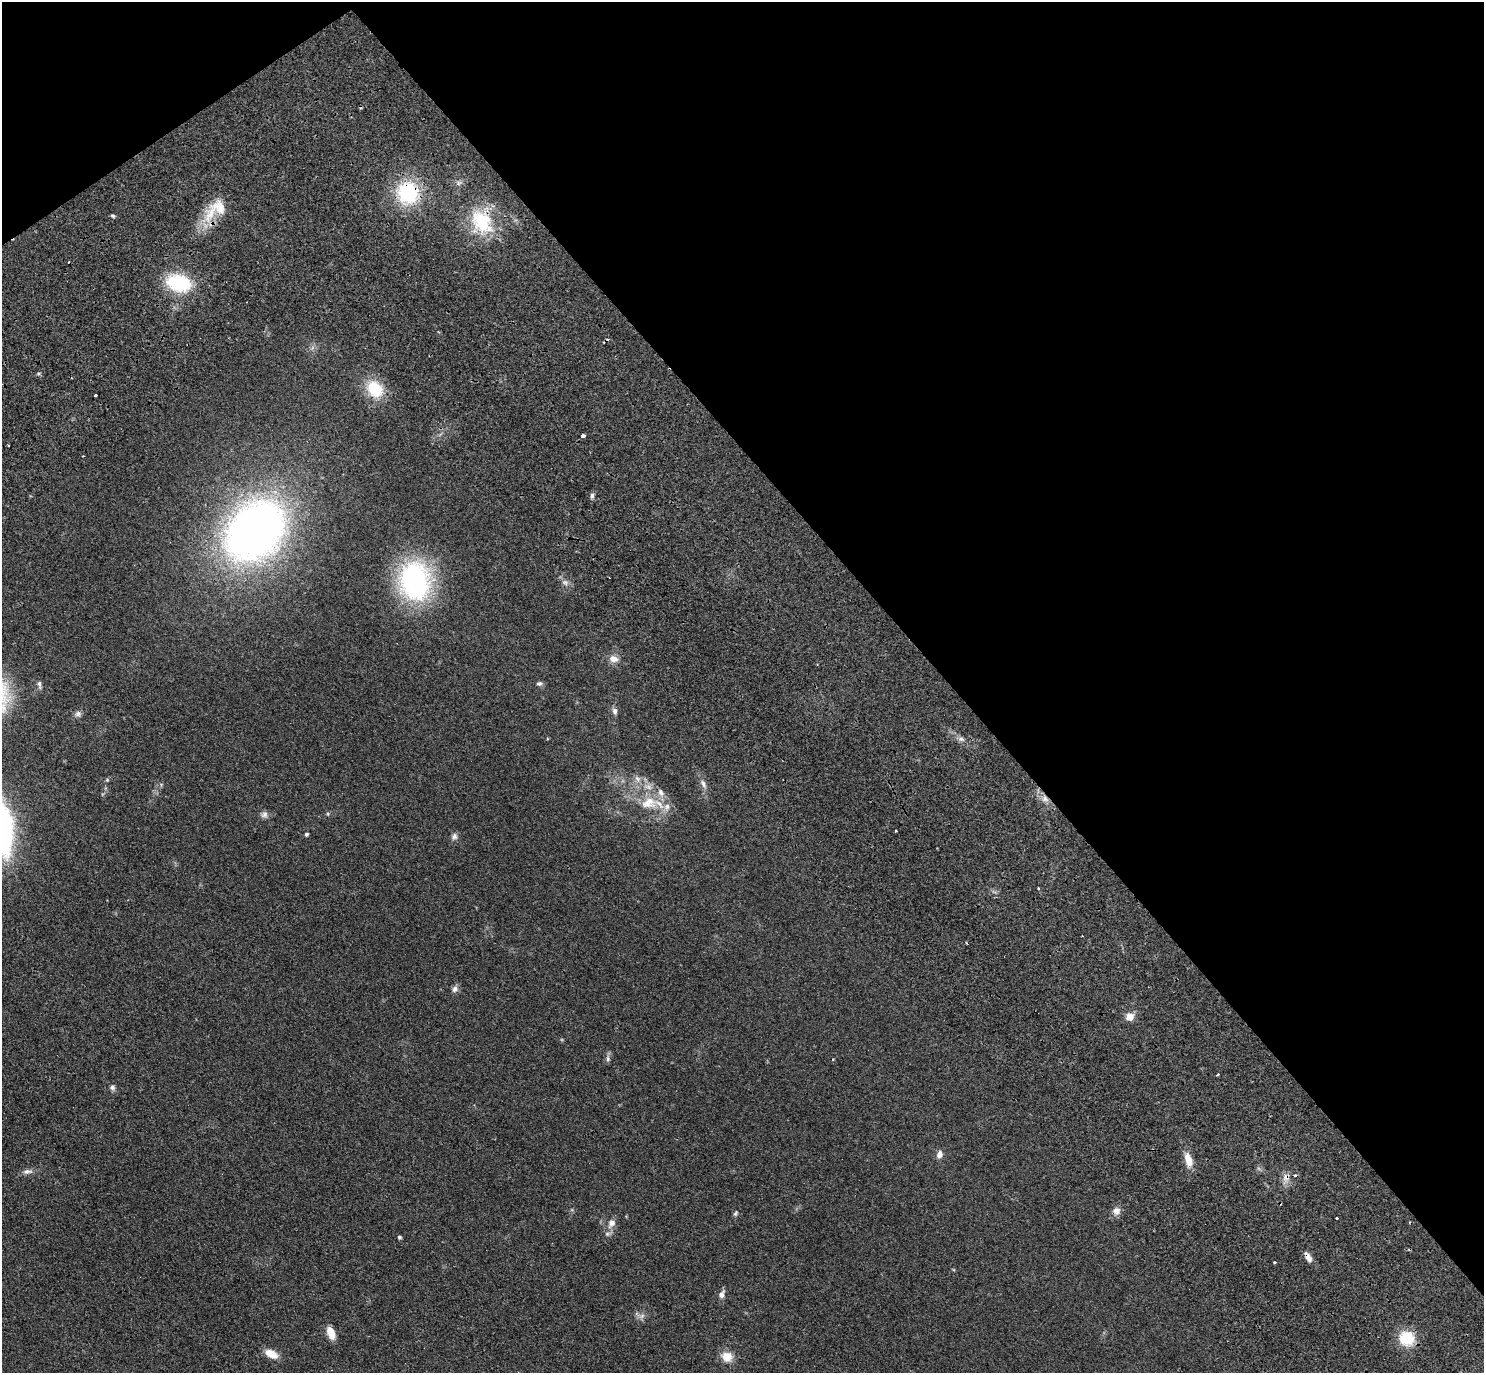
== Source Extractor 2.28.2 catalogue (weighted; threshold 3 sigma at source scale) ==
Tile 3 of 4 x 4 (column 3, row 1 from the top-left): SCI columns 3158-4639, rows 4577-5947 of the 6271 x 6268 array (HDU 1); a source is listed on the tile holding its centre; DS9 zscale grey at full resolution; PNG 1486 x 1375 px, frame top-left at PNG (2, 2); no overlay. Shown black and unused: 38% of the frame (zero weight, under 2 of 3 exposures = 11% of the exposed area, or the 3 px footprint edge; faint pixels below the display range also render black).
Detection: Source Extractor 2.28.2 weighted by HDU 2 'WHT'; one run over the whole footprint, this tile lists its part. Background 0.0948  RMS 0.0088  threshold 0.0396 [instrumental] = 3 sigma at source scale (4.5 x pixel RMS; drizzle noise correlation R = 1.50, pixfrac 1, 0.05/0.05 arcsec/px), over >= 5 px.
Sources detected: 63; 2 too faint to see at this stretch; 8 cosmic-ray / hot-pixel residue — not listed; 5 inside a brighter listed object's ellipse — not listed separately; the other 48 listed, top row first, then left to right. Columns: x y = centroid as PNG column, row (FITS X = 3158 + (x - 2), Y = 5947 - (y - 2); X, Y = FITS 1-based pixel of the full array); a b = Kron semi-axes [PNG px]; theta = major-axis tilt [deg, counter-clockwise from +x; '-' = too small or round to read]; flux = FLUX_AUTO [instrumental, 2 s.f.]
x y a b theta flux
408 193 25 23 -72 66
210 214 31 13 64 24
113 216 6 4 -31 1.4
482 222 32 23 -54 50
179 283 24 15 -13 61
375 389 19 15 -53 33
95 395 3 3 - 2.9
583 436 4 3 - 7.3
592 495 7 5 88 2.2
255 531 51 37 47 620
415 581 30 24 -82 200
565 582 6 6 - 2.4
613 659 13 10 -7 6.4
539 683 8 6 12 2.1
39 684 12 4 -80 2.2
615 711 9 6 -81 3.1
78 714 8 8 - 2.7
961 739 8 6 -1 2.6
637 779 11 7 -51 4.5
107 780 5 5 - 1.1
703 784 13 7 -66 4.5
1045 799 9 6 -75 3.9
649 803 24 16 8 22
264 814 10 8 39 3.4
328 814 6 3 -72 0.96
896 831 3 2 - 1
306 834 5 4 - 1.8
454 836 9 7 54 3.2
455 989 9 7 58 3.5
1130 1017 8 8 - 8.8
608 1058 10 5 89 2.4
112 1087 7 7 - 2.7
939 1154 9 7 74 4.7
1188 1160 17 8 -73 12
27 1171 14 7 6 4.1
1286 1177 10 8 -78 5.4
1116 1211 10 9 - 5.1
735 1213 8 5 68 1.6
1337 1218 3 3 - 1.5
611 1223 12 8 58 6.1
399 1237 5 4 - 1.4
1308 1257 14 6 -59 5.2
1274 1262 3 3 - 2.3
722 1294 11 6 68 3.9
331 1333 15 8 -67 10
1407 1338 18 16 -17 24
271 1354 15 8 -25 11
727 1357 14 12 -16 11
Overlapping masked pixels (flux is a lower limit): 6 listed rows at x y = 408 193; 210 214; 482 222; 1045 799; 1286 1177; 1308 1257